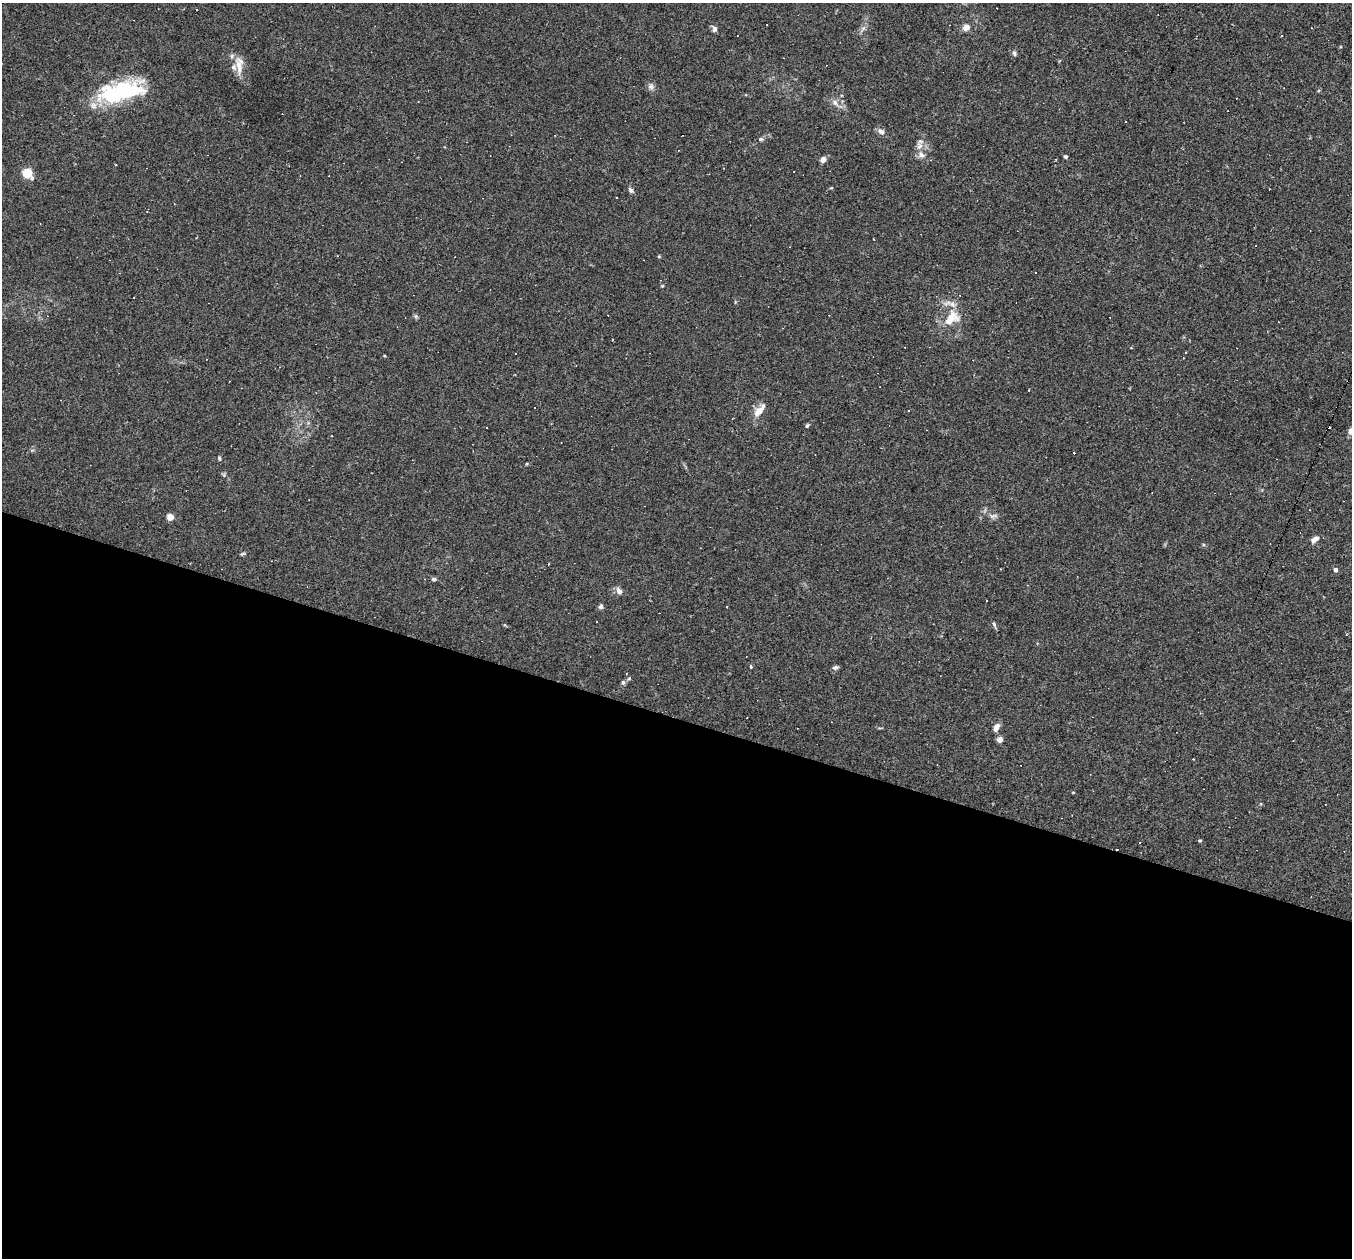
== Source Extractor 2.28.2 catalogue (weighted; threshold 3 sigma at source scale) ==
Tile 14 of 4 x 4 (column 2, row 4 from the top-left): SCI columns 1351-2700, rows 261-1516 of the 5400 x 5416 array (HDU 1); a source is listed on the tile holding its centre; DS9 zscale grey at full resolution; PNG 1354 x 1260 px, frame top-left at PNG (2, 3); no overlay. Shown black and unused: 43% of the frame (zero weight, under 2 of 3 exposures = <1% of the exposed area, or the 3 px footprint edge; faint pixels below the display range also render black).
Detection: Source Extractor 2.28.2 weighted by HDU 2 'WHT'; one run over the whole footprint, this tile lists its part. Background 0.0262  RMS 0.0043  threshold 0.0193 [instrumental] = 3 sigma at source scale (4.5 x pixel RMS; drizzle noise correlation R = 1.50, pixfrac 1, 0.05/0.05 arcsec/px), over >= 5 px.
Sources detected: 89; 1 inside a brighter object's white glare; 30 cosmic-ray / hot-pixel residue — not listed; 5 inside a brighter listed object's ellipse — not listed separately; the other 53 listed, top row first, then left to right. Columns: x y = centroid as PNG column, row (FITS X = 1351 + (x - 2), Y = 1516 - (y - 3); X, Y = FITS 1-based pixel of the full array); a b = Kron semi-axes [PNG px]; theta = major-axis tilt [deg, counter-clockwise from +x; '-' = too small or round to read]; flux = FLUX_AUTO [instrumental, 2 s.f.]
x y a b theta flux
966 27 4 4 - 6.4
863 28 8 5 58 1.3
714 29 7 6 - 1.5
1281 36 3 3 - 4.6
1014 53 8 5 -80 0.87
239 66 25 8 -83 4.8
651 86 9 8 - 1.5
114 94 62 20 2 35
841 95 4 3 - 0.34
835 103 10 7 -58 2.1
1125 121 2 2 - 0.34
881 131 9 7 -36 1.8
761 139 8 5 9 0.94
919 146 12 8 87 2.6
1065 156 5 4 - 0.66
823 160 6 6 - 2
116 165 3 2 - 0.25
27 173 6 5 - 23
630 190 9 5 -49 0.96
147 211 4 2 - 0.25
659 256 5 3 - 0.4
662 286 5 3 - 0.36
134 298 3 2 - 0.28
416 316 6 5 - 0.7
952 316 18 14 39 6.8
1131 348 4 3 - 0.3
1186 352 3 2 - 0.45
515 354 2 2 - 0.35
384 356 4 3 - 0.33
1029 390 3 2 - 0.37
759 410 21 9 50 4.4
908 411 3 2 - 0.32
807 425 6 4 49 0.62
1351 431 6 6 - 2.7
219 458 6 4 -72 0.62
992 516 9 5 10 1.2
170 517 4 4 - 8.6
1315 539 10 6 40 2.4
243 554 8 3 19 0.57
1335 570 6 5 - 1.1
434 579 6 5 - 0.78
619 591 10 7 -62 1.8
601 606 7 6 - 0.94
726 607 3 2 - 0.45
994 624 7 5 -72 0.81
751 666 3 3 - 2.1
835 667 7 5 11 1.1
623 682 7 5 76 0.91
747 718 3 2 - 0.29
996 727 10 6 64 2.4
1000 739 4 4 - 4.4
1200 841 4 4 - 0.45
1140 843 3 2 - 0.32
Isophote crosses this tile's border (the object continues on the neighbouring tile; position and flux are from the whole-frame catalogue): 1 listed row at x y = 1351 431